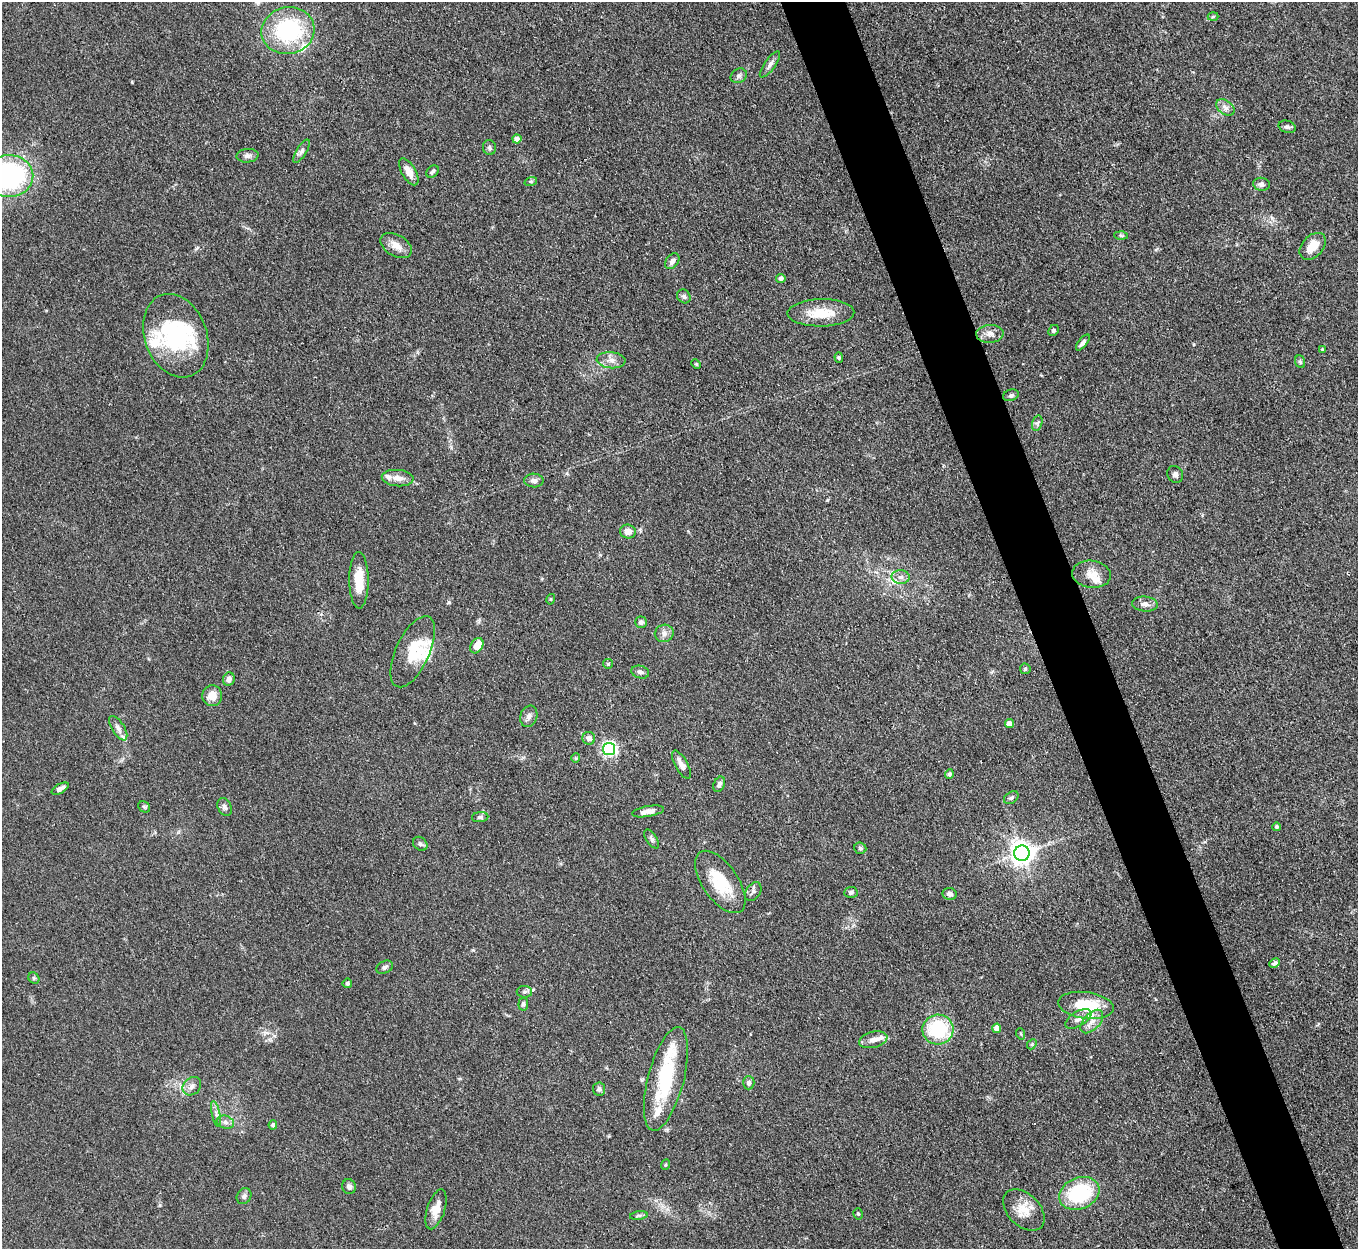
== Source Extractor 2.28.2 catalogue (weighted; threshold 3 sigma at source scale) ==
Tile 6 of 4 x 4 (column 2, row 2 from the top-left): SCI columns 1358-2713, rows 2770-4016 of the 5427 x 5413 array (HDU 1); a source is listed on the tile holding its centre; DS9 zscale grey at full resolution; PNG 1360 x 1251 px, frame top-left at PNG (2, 2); each listed source drawn as its Kron ellipse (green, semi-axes under 4 px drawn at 4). Shown black and unused: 5% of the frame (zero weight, under 3 of 4 exposures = <1% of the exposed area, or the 3 px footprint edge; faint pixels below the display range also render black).
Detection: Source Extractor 2.28.2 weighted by HDU 2 'WHT'; one run over the whole footprint, this tile lists its part. Background 0.107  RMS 0.0065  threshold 0.0295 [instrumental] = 3 sigma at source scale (4.5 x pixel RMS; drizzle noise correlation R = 1.50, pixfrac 1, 0.05/0.05 arcsec/px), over >= 5 px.
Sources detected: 117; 3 inside a brighter object's white glare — neither listed nor drawn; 10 inside a brighter listed object's ellipse — not listed separately; the other 104 listed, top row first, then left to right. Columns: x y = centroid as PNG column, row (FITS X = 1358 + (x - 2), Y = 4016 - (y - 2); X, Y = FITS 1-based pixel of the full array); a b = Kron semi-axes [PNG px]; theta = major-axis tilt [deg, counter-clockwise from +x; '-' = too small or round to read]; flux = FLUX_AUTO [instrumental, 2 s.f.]
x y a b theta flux
1213 17 5 3 - 0.67
288 31 26 23 11 64
770 64 16 5 54 2.8
739 76 8 7 - 2
1225 107 10 7 -36 2.8
1287 127 9 6 -17 1.6
517 139 4 4 - 3.7
489 147 7 6 - 1.5
301 151 13 5 58 2.3
247 156 11 7 5 2.4
409 172 15 7 -59 6.7
432 172 7 5 46 1.3
9 176 24 21 1 110
531 181 6 4 18 0.91
1261 184 8 6 -7 2.4
1121 235 7 4 -2 1
396 245 17 10 -30 6.5
1313 246 15 10 48 9.4
672 261 9 6 53 2.9
781 278 5 4 - 2.2
684 296 7 6 - 1.7
821 313 33 13 1 17
1054 330 6 5 - 1.3
990 334 14 9 2 4.5
176 336 43 31 -70 59
1083 343 9 4 51 2.2
1322 349 3 2 - 0.6
839 357 5 4 - 1.1
611 360 14 8 -5 4.5
1300 362 6 5 - 1
696 364 5 4 - 0.68
1011 395 8 5 20 1.4
1037 423 8 5 74 1.5
1175 474 9 7 -60 2.1
398 478 16 8 -4 5.6
534 481 9 7 -1 2.6
628 532 8 7 - 4.8
1092 574 19 13 -7 8.5
901 577 9 7 -2 3.1
359 580 28 9 -90 14
551 599 5 3 - 0.63
1145 604 13 7 -4 3.7
641 622 5 5 - 2.5
664 633 9 8 - 3.4
477 646 8 6 57 7.9
413 652 38 17 65 19
608 664 5 4 - 0.79
1025 669 5 5 - 0.98
640 672 9 6 -16 2
229 679 7 6 - 2.8
212 696 10 10 - 7.9
529 716 11 8 71 3
1009 724 4 4 - 5.8
118 728 14 6 -57 3
589 738 6 6 - 2.9
609 749 6 6 - 150
576 758 5 4 - 0.74
681 765 15 6 -61 4.1
949 774 5 4 - 1.9
719 784 8 5 65 2.1
60 789 9 4 30 2.9
1011 798 8 5 36 1.7
144 807 6 5 - 1.1
225 807 9 6 -62 2.1
648 811 16 5 10 4.7
480 817 8 5 6 1.7
1277 827 4 4 - 1.3
652 839 11 5 -56 1.7
420 844 8 6 -45 1.7
860 848 6 5 - 1.3
1022 853 7 7 - 570
720 882 36 17 -55 26
753 892 10 7 54 2.2
851 892 6 5 - 1.7
950 894 7 6 - 2.4
1275 963 5 4 - 1.7
385 967 9 6 25 1.9
34 978 6 5 - 1.1
347 983 5 4 - 1.4
524 992 7 6 - 1.6
523 1004 6 5 - 1.5
1086 1005 28 13 -7 27
1078 1019 14 7 31 3.7
1092 1022 14 8 47 5.3
997 1028 5 4 - 4.5
938 1030 15 15 - 44
1021 1034 6 3 -71 0.71
873 1040 14 8 13 4.6
1032 1044 5 4 - 0.88
666 1079 53 18 75 53
749 1083 7 6 - 1.8
192 1086 10 8 42 3.6
599 1089 7 6 - 1.8
216 1114 13 4 -78 2.2
225 1122 9 6 -19 2.6
273 1125 4 4 - 1.6
665 1165 5 3 - 0.67
349 1187 7 7 - 2.3
1079 1193 21 15 23 48
244 1196 8 7 - 2.1
436 1209 21 9 72 8.3
1024 1210 24 16 -45 12
858 1214 5 4 - 1.1
639 1216 9 4 9 1.4
Overlapping masked pixels (flux is a lower limit): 1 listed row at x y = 1009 724
Isophote crosses this tile's border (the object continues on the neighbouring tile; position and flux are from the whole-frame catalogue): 1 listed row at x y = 9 176